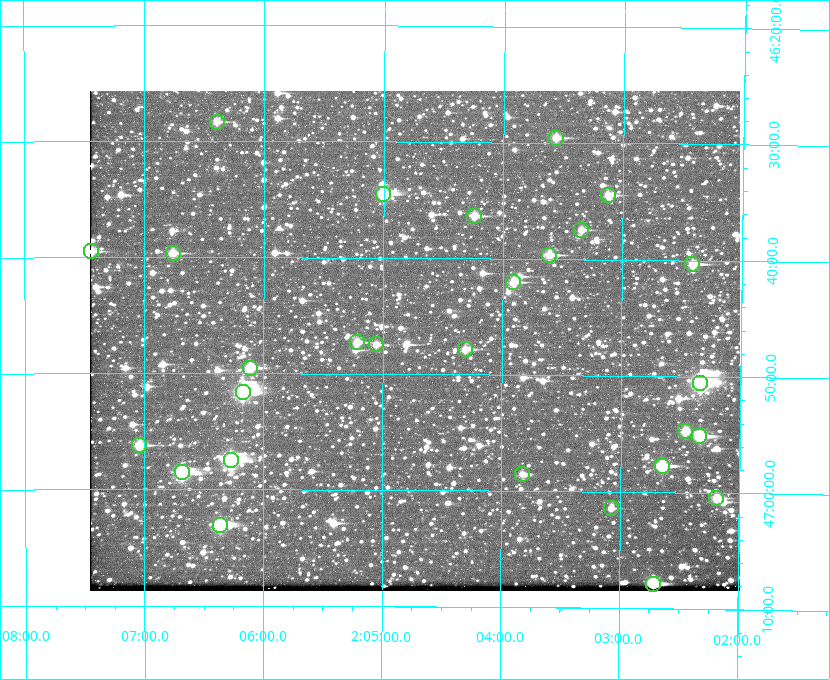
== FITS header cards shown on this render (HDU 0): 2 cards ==
NAXIS1  =                  650 / Width of table row in bytes
NAXIS2  =                  500 / Number of rows in table

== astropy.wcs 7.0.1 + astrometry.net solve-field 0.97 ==
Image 650 x 500 px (HDU 0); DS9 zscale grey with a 90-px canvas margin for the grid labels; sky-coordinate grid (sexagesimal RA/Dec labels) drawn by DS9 from the SOLVED WCS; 28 Tycho-2 reference stars matched to detected sources circled (green)
Header WCS: none
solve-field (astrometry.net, Tycho-2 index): SOLVED blind (the file carries no WCS)
Solved WCS: RA---TAN-SIP/DEC--TAN-SIP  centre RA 02:04:44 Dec +46:47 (31.18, +46.79 deg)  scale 5.16 arcsec/px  FOV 55.9' x 43.1'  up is +180 deg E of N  parity flipped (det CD > 0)
(file carries no celestial WCS; the grid is the blind solution)
Tycho-2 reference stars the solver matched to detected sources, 28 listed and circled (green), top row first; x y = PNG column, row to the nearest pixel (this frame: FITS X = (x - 90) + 1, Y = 500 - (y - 91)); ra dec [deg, ICRS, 3 dp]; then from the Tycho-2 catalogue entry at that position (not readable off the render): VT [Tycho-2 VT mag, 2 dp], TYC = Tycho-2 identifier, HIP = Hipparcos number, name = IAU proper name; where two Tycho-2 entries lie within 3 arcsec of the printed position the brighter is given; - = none
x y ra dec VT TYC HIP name
217 122 31.598 +46.472 10.81 3281-451-1 - -
556 138 30.892 +46.493 10.70 3280-490-1 - -
383 194 31.250 +46.575 8.43 3281-919-1 - -
608 195 30.782 +46.574 10.16 3280-645-1 - -
474 216 31.061 +46.606 9.99 3281-582-1 - -
581 230 30.837 +46.625 10.69 3280-1254-1 - -
91 251 31.860 +46.658 10.03 3281-318-1 - -
173 253 31.690 +46.661 10.70 3281-375-1 - -
549 255 30.904 +46.661 9.60 3280-781-1 - -
692 264 30.604 +46.672 9.47 3280-908-1 - -
513 282 30.978 +46.700 9.85 3281-909-1 - -
357 342 31.305 +46.788 10.64 3281-663-1 - -
376 344 31.264 +46.791 10.76 3281-86-1 - -
465 349 31.078 +46.798 10.61 3281-114-1 - -
250 368 31.529 +46.825 9.32 3281-34-1 - -
700 383 30.583 +46.843 7.07 3280-746-1 9508 -
243 392 31.543 +46.860 7.50 3281-160-1 9805 -
685 431 30.615 +46.912 10.08 3284-203-1 - -
699 436 30.584 +46.919 9.47 3284-629-1 - -
139 445 31.760 +46.936 9.76 3285-99-1 - -
231 460 31.569 +46.957 8.53 3285-177-1 9816 -
662 466 30.663 +46.962 9.31 3284-347-1 - -
182 472 31.671 +46.975 8.89 3285-43-1 - -
522 474 30.956 +46.975 11.27 3285-185-1 - -
716 498 30.548 +47.007 10.42 3284-727-1 - -
611 508 30.769 +47.024 11.20 3284-681-1 - -
220 525 31.591 +47.051 8.70 3285-1195-1 - -
653 584 30.679 +47.131 10.02 3284-307-1 - -